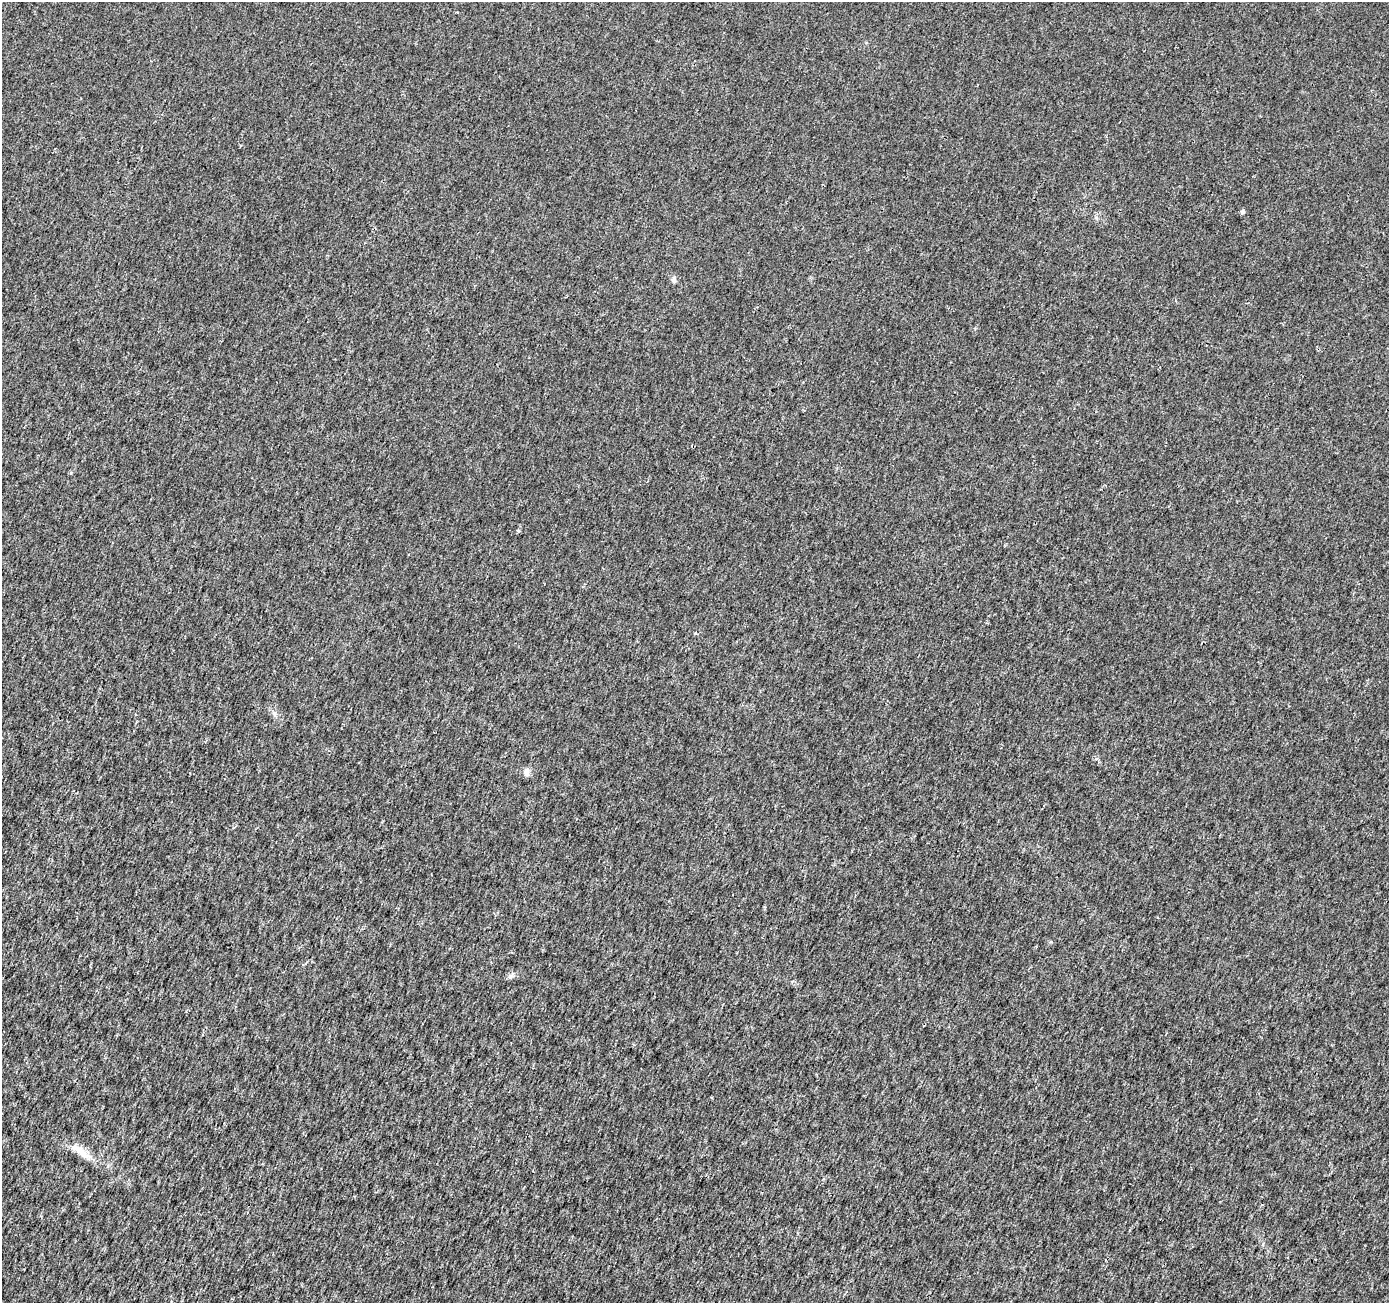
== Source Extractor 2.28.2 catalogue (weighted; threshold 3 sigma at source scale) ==
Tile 7 of 4 x 4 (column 3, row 2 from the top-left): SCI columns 2785-4171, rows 2879-4179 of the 5559 x 5692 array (HDU 1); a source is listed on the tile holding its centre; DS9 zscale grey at full resolution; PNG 1391 x 1305 px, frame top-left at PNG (2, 2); no overlay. Shown black and unused: <1% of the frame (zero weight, under 3 of 4 exposures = <1% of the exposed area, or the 3 px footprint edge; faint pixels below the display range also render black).
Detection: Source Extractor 2.28.2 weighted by HDU 2 'WHT'; one run over the whole footprint, this tile lists its part. Background 0.0014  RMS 0.0021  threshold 0.00928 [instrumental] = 3 sigma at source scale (4.5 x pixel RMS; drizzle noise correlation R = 1.50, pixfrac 1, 0.0396/0.0396 arcsec/px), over >= 5 px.
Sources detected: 6; all 6 listed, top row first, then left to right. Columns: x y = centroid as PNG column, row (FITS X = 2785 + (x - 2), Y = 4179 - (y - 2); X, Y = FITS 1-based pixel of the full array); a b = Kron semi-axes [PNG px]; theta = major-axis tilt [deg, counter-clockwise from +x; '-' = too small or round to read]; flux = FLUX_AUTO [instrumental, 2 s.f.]
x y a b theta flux
1242 212 5 5 - 0.46
674 280 8 6 -87 0.6
518 531 5 3 - 0.31
274 713 7 4 -19 0.42
526 772 11 7 80 0.97
80 1151 34 8 -36 3